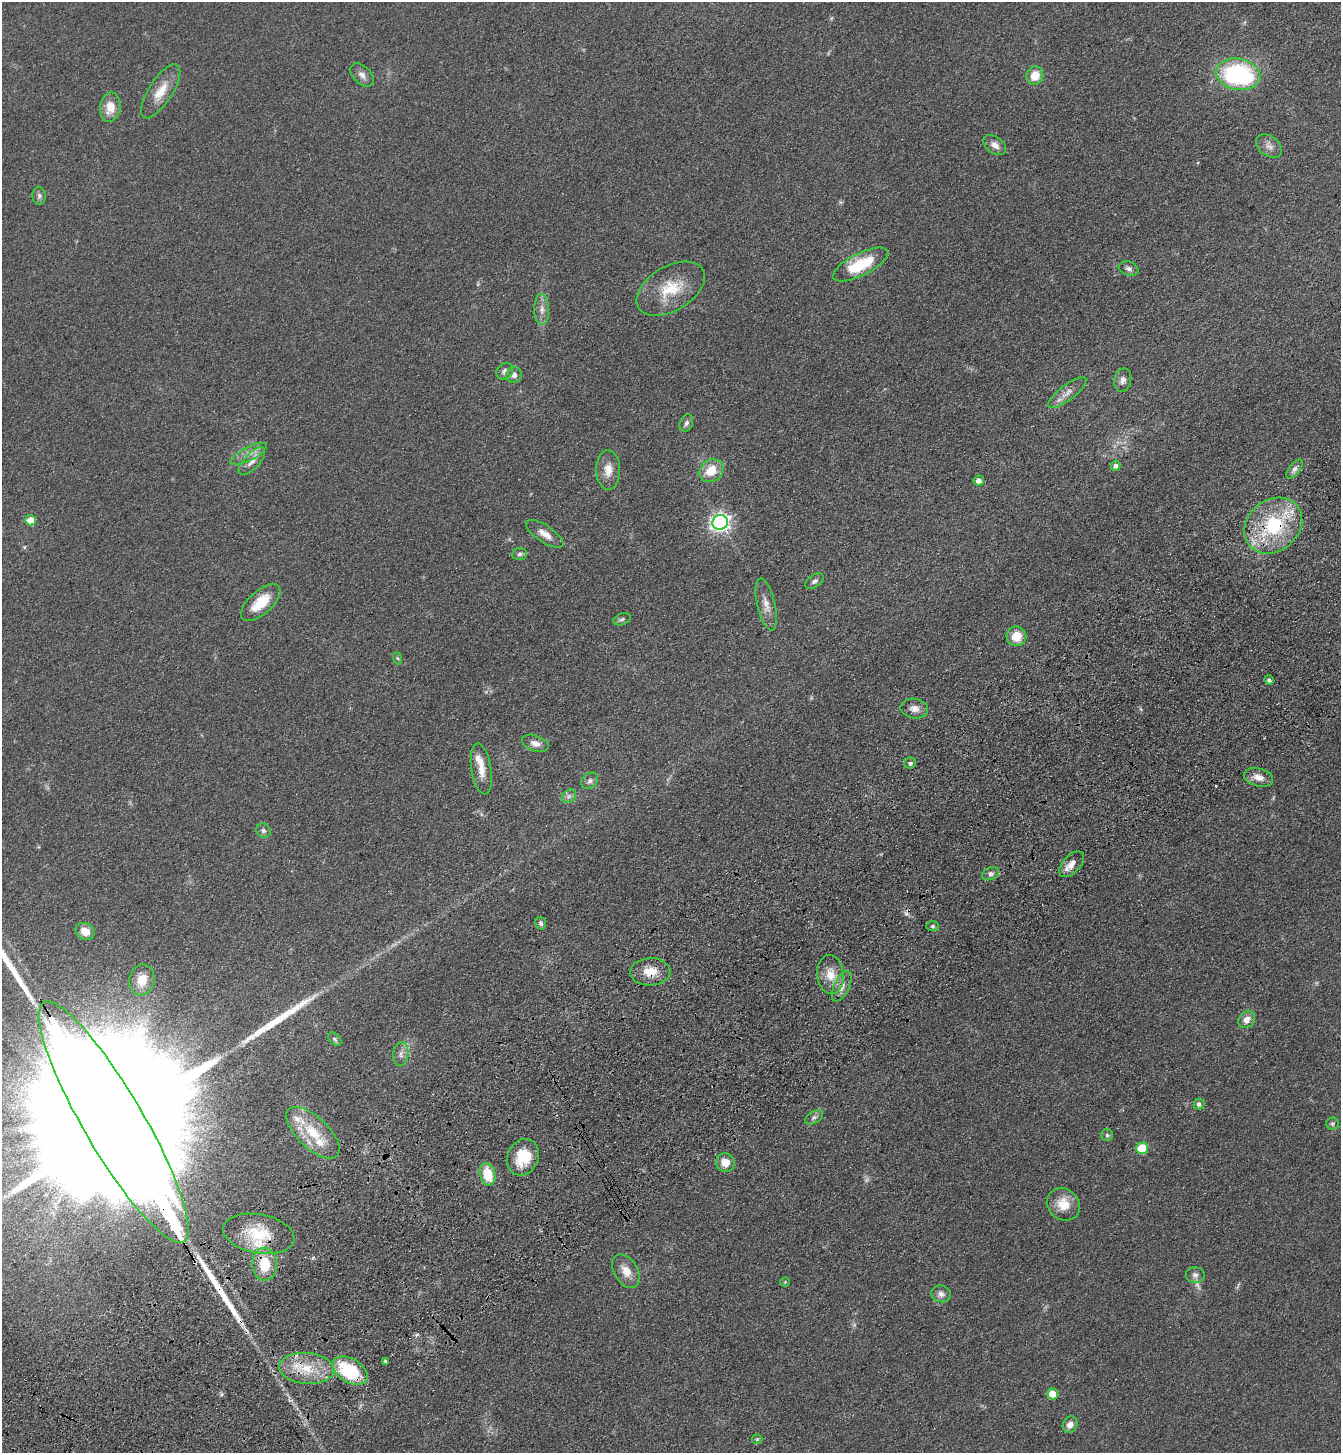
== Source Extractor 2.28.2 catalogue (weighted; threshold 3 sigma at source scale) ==
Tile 7 of 4 x 4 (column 3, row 2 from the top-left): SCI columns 2914-4252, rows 3008-4458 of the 5960 x 6014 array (HDU 1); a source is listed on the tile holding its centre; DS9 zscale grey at full resolution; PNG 1343 x 1455 px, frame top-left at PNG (2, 2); each listed source drawn as its Kron ellipse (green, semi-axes under 4 px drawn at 4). Shown black and unused: <1% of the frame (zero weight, under 3 of 4 exposures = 6% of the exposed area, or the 3 px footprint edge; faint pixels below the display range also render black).
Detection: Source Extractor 2.28.2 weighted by HDU 2 'WHT'; one run over the whole footprint, this tile lists its part. Background 0.07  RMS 0.0088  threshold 0.0395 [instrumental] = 3 sigma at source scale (4.5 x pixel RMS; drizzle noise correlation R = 1.50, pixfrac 1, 0.05/0.05 arcsec/px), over >= 5 px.
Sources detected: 93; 3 too faint to see at this stretch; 2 inside a brighter object's white glare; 2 cosmic-ray / hot-pixel residue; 3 long thin detections or spike segments (spike, bleed or trail) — neither listed nor drawn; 4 inside a brighter listed object's ellipse — not listed separately; the other 79 listed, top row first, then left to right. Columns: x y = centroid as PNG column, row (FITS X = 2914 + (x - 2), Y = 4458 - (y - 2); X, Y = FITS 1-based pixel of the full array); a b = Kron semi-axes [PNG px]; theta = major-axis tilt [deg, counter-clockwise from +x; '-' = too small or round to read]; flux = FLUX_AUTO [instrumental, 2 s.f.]
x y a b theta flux
1238 74 22 15 -10 110
362 75 14 8 -44 5
1035 75 9 8 - 14
161 91 31 12 57 17
110 107 14 10 82 14
995 145 12 8 -37 5.8
1269 146 15 10 -37 5.6
39 196 9 6 -85 2.5
861 264 30 11 27 37
1129 269 10 7 -20 3.1
671 289 37 22 31 33
542 309 15 7 -88 5.8
505 371 9 7 47 3.9
514 375 8 7 - 4
1123 380 12 8 78 4
1067 393 23 7 37 7.8
686 423 9 6 69 2.6
249 454 20 6 27 7.7
252 461 17 7 47 7.6
1116 466 5 4 - 3
1295 469 11 5 52 3.2
608 470 19 12 -89 11
711 471 13 10 37 18
979 481 5 5 - 5.2
30 520 5 5 - 14
720 522 8 7 - 380
1273 526 31 25 39 70
545 534 22 8 -34 9.1
519 554 8 6 6 2.4
814 581 10 6 34 2.7
261 602 24 11 42 22
766 605 26 9 -77 9.3
622 619 9 5 22 2.2
1016 636 10 10 - 16
397 658 6 4 -70 1.3
1269 680 5 4 - 1.9
914 709 14 10 -10 6.4
535 743 14 8 -19 5.3
910 763 6 5 - 1.8
481 769 26 10 -81 12
1258 777 15 9 -14 8.3
590 781 9 7 42 3
569 796 8 6 42 2.7
263 831 7 6 - 2.5
1072 864 16 8 47 7.7
991 874 9 6 24 2.6
541 923 6 5 - 1.9
932 926 6 5 - 1.5
85 931 10 8 -32 10
650 972 20 14 2 15
830 974 19 13 -84 15
142 980 15 12 79 13
842 986 16 8 64 7.4
1247 1019 9 7 49 6.5
335 1039 8 5 -46 1.8
401 1054 12 7 85 4.7
1199 1104 5 5 - 3
814 1117 10 6 30 2.7
114 1122 139 30 -60 200000
1332 1124 6 6 - 1.9
313 1133 34 15 -43 31
1107 1135 6 6 - 1.8
1142 1148 6 5 - 37
523 1157 19 15 67 25
725 1162 9 9 - 11
488 1174 11 7 -75 22
1064 1204 17 15 -43 16
259 1234 36 19 -10 35
265 1264 16 12 -89 24
626 1271 18 11 -58 11
1195 1275 9 8 - 3.5
785 1282 4 4 - 0.83
941 1294 10 8 -15 4.4
386 1361 4 3 - 1.5
307 1368 27 15 -4 29
350 1371 19 12 -31 55
1053 1394 5 5 - 17
1070 1425 8 7 - 5.7
757 1439 5 5 - 1.1
Overlapping masked pixels (flux is a lower limit): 7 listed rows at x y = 1273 526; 1072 864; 650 972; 114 1122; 265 1264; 307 1368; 350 1371